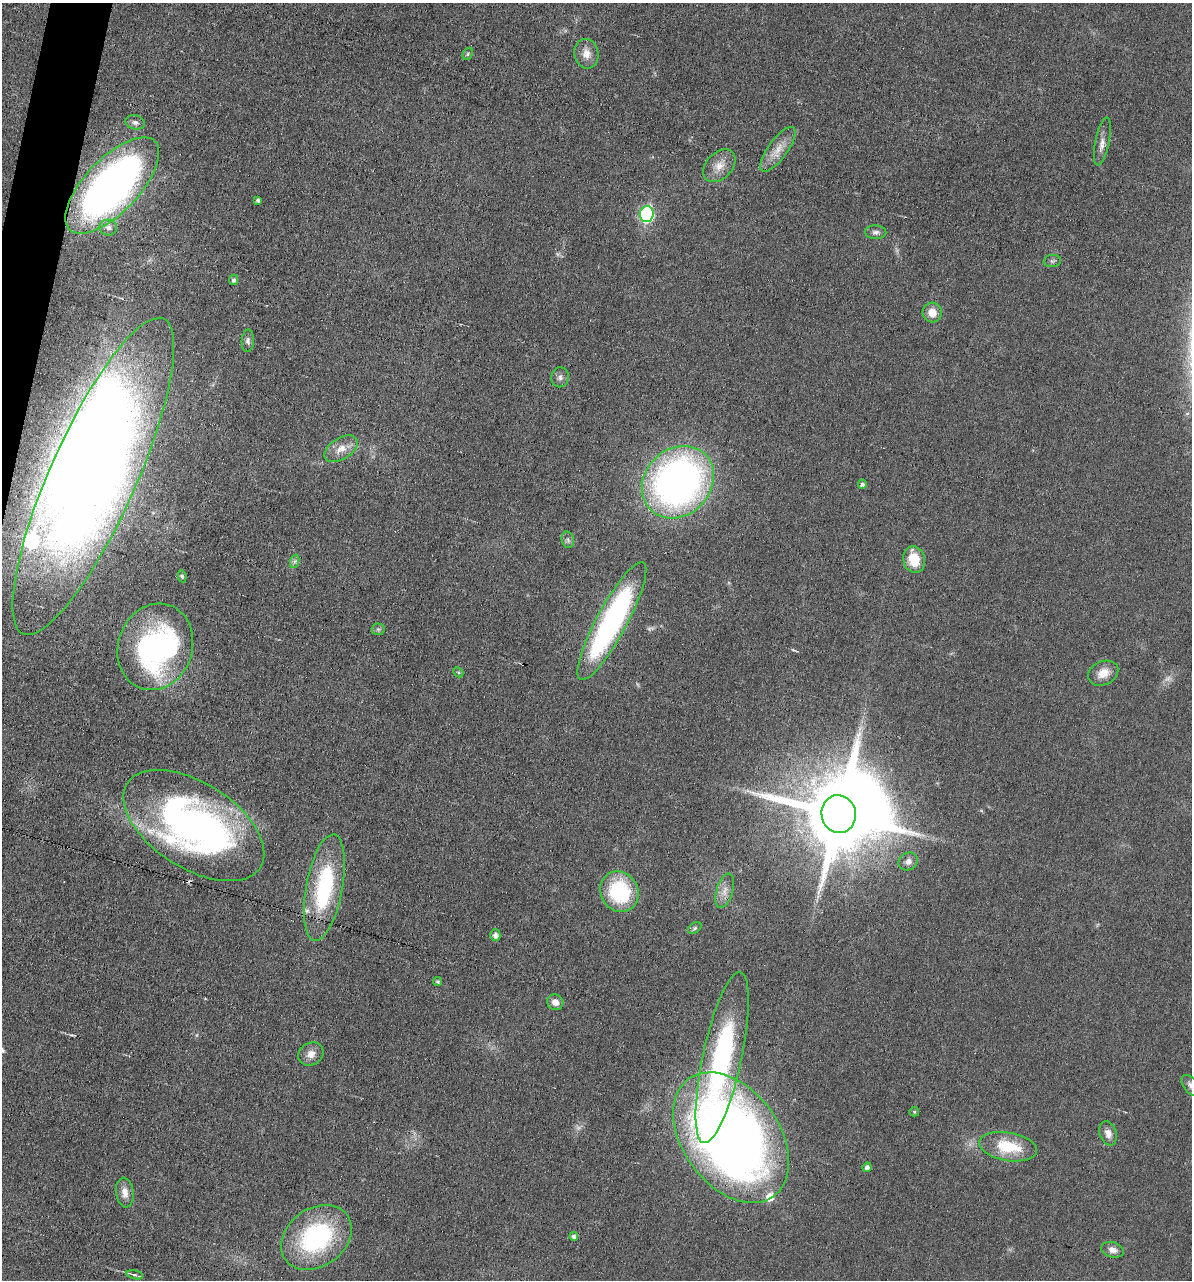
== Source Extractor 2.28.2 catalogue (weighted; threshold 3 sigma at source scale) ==
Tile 11 of 4 x 4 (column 3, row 3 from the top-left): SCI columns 2504-3693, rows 1280-2557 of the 5132 x 5115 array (HDU 1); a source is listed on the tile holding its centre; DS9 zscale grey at full resolution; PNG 1194 x 1282 px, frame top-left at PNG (2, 3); each listed source drawn as its Kron ellipse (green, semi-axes under 4 px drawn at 4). Shown black and unused: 2% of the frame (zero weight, under 3 of 6 exposures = <1% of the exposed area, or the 3 px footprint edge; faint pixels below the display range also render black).
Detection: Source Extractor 2.28.2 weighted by HDU 2 'WHT'; one run over the whole footprint, this tile lists its part. Background 0.0195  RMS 0.0036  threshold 0.0145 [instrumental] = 3 sigma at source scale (4.09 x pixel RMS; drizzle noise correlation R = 1.36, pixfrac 0.8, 0.05/0.05 arcsec/px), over >= 5 px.
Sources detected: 60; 1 too faint to see at this stretch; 3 inside a brighter object's white glare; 1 cosmic-ray / hot-pixel residue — neither listed nor drawn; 3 inside a brighter listed object's ellipse — not listed separately; the other 52 listed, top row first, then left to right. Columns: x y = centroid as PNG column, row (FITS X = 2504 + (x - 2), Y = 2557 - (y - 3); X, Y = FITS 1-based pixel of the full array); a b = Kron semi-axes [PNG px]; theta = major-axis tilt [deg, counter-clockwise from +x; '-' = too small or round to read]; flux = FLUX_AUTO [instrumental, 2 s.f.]
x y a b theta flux
468 54 6 4 62 0.51
586 54 15 12 -79 3.3
135 122 10 7 -13 1.2
1102 142 24 7 78 2.5
778 149 26 9 54 4.9
719 166 19 13 46 4.3
112 186 61 27 46 180
258 200 4 3 - 0.85
647 214 8 7 - 50
108 228 9 8 - 1.4
876 232 10 7 -3 1.2
1052 261 8 6 8 0.84
234 280 5 4 - 0.86
932 313 10 9 - 3.7
248 341 11 6 88 1.1
560 377 10 8 78 1.3
341 449 18 10 32 3.9
93 476 172 43 66 520
678 482 39 33 46 160
862 484 5 4 - 0.93
568 540 8 6 -77 0.94
914 560 14 10 -74 8.3
295 561 7 4 71 0.75
182 576 6 4 -78 0.68
612 621 66 15 62 84
378 629 6 6 - 0.7
155 647 44 37 71 86
458 672 6 4 -43 0.45
1103 673 16 11 26 4.4
839 814 19 17 -80 4200
194 825 79 43 -32 160
908 861 10 8 32 1.7
324 888 54 18 79 36
725 891 18 8 74 2.9
619 892 21 18 -59 28
695 928 7 5 37 0.68
495 935 5 5 - 1.6
438 982 5 4 - 0.69
555 1002 8 7 - 2.4
311 1054 13 11 30 2.7
722 1058 87 19 78 68
1191 1085 12 7 -52 1.4
914 1112 5 4 - 0.38
1108 1133 12 8 -71 2.1
731 1138 72 48 -54 350
1008 1147 29 14 -10 13
867 1167 5 4 - 1.4
125 1193 15 8 -83 2.9
316 1237 38 29 36 46
574 1237 4 4 - 1.4
1113 1250 11 7 -16 2.1
135 1275 8 4 -13 0.96
Isophote crosses this tile's border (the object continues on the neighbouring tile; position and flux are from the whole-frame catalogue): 1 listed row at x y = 1191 1085